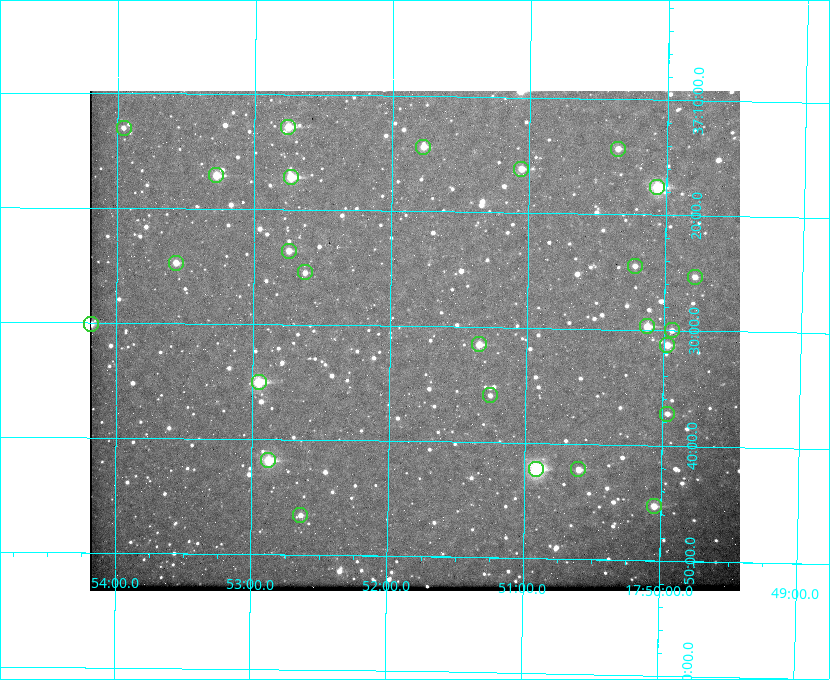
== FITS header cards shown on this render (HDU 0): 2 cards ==
NAXIS1  =                  650 / Width of table row in bytes
NAXIS2  =                  500 / Number of rows in table

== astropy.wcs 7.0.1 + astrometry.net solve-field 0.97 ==
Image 650 x 500 px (HDU 0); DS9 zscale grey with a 90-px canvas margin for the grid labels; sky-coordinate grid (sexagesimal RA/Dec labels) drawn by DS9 from the SOLVED WCS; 26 Tycho-2 reference stars matched to detected sources circled (green)
Header WCS: none
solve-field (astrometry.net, Tycho-2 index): SOLVED blind (the file carries no WCS)
Solved WCS: RA---TAN-SIP/DEC--TAN-SIP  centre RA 17:51:49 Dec +37:31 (267.95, +37.52 deg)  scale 5.22 arcsec/px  FOV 56.5' x 43.5'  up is +179 deg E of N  parity flipped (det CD > 0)
(file carries no celestial WCS; the grid is the blind solution)
Tycho-2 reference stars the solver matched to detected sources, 26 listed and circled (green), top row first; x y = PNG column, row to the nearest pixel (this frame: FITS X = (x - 90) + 1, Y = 500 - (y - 91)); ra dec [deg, ICRS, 3 dp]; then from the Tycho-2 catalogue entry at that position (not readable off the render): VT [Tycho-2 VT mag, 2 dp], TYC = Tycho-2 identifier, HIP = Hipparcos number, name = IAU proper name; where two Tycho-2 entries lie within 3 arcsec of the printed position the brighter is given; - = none
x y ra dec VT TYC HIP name
288 127 268.189 +37.213 9.71 2620-542-1 - -
124 128 268.489 +37.217 11.29 2620-732-1 - -
423 147 267.943 +37.240 10.39 2620-505-1 - -
618 149 267.589 +37.238 11.09 2619-212-1 - -
521 169 267.764 +37.270 10.17 2620-784-1 - -
216 175 268.319 +37.285 9.88 2620-536-1 - -
291 177 268.183 +37.286 8.98 2620-786-1 87506 -
657 187 267.517 +37.293 8.96 2619-379-1 - -
289 251 268.186 +37.393 10.44 2620-175-1 - -
176 263 268.392 +37.412 10.60 2620-800-1 - -
635 266 267.555 +37.408 11.50 2619-358-1 - -
305 272 268.156 +37.424 11.25 2620-712-1 - -
695 277 267.445 +37.422 11.17 2619-451-1 - -
91 324 268.547 +37.501 9.83 3089-1021-1 - -
647 326 267.531 +37.495 10.07 2619-274-1 - -
672 330 267.485 +37.500 11.33 2619-40-1 - -
479 344 267.836 +37.525 9.96 3089-889-1 - -
667 345 267.494 +37.522 10.35 3088-270-1 - -
259 382 268.239 +37.584 8.64 3089-755-1 - -
490 395 267.815 +37.598 11.54 3089-1081-1 - -
667 414 267.491 +37.621 11.40 3088-1284-1 - -
268 460 268.219 +37.697 8.93 3089-671-1 - -
536 469 267.730 +37.705 8.13 3089-1203-1 87349 -
578 469 267.652 +37.703 11.04 3089-693-1 - -
654 506 267.512 +37.755 10.10 3089-2332-1 - -
300 515 268.159 +37.775 11.22 3089-2245-1 - -